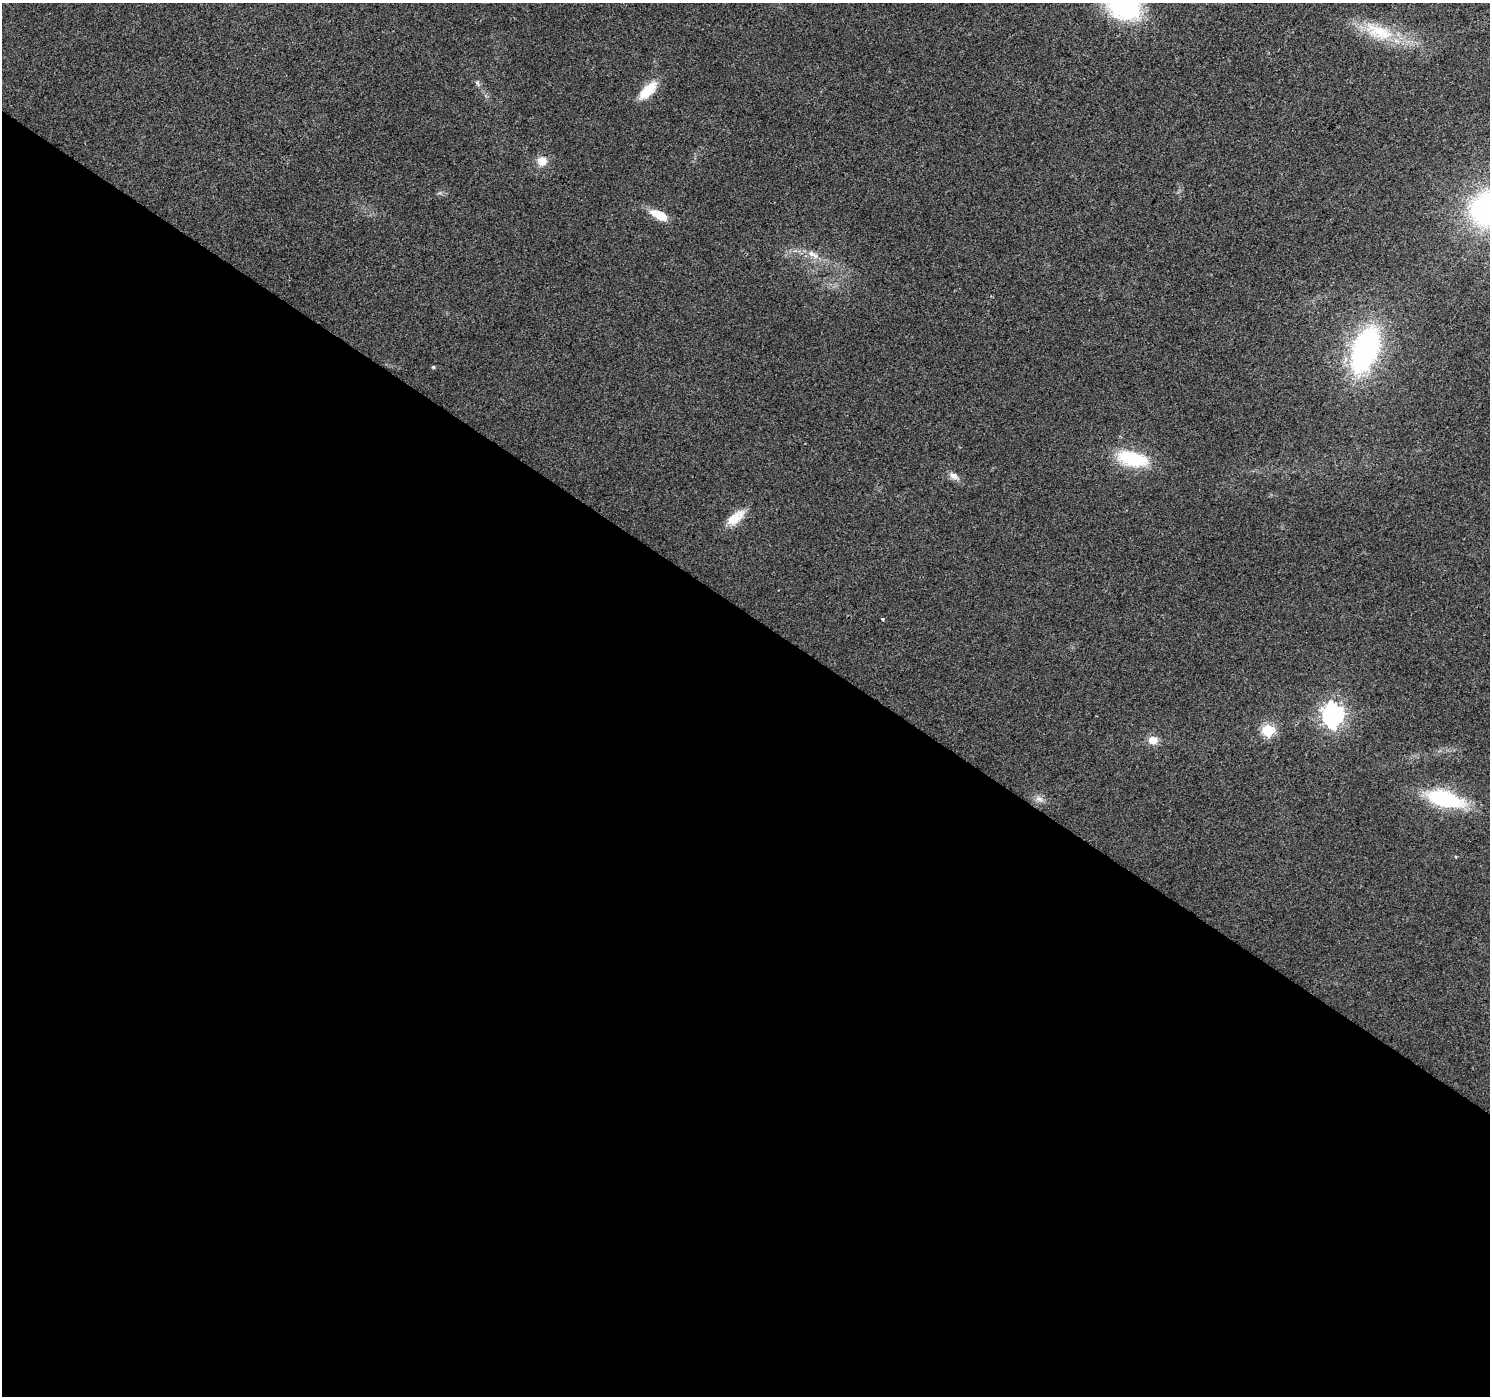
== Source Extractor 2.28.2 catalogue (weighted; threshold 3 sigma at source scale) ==
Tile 14 of 4 x 4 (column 2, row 4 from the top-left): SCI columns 1494-2981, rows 248-1641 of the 5956 x 6001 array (HDU 1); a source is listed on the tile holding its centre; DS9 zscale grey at full resolution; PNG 1492 x 1398 px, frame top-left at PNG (2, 3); no overlay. Shown black and unused: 56% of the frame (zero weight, under 2 of 3 exposures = <1% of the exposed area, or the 3 px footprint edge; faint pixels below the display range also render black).
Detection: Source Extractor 2.28.2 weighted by HDU 2 'WHT'; one run over the whole footprint, this tile lists its part. Background 0.0239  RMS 0.0061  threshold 0.0275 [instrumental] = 3 sigma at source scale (4.5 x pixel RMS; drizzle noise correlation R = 1.50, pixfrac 1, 0.0396/0.0396 arcsec/px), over >= 5 px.
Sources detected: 19; all 19 listed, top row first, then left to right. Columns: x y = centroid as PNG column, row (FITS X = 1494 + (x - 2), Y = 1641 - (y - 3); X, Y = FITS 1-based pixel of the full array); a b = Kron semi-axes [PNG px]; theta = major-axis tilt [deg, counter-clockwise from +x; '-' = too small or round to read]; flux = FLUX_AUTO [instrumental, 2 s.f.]
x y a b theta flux
1122 4 43 30 -34 80
1379 32 46 19 -21 27
477 83 8 5 -69 1.3
648 90 22 10 46 16
542 161 12 12 - 6.3
1487 209 35 31 56 120
659 215 19 8 -27 12
813 255 19 6 -32 5.2
1365 350 37 18 69 150
433 367 5 4 - 0.8
1132 459 26 12 -13 44
954 476 13 8 -28 3.6
735 518 26 11 39 10
883 619 3 3 - 0.56
1333 715 8 8 - 370
1268 730 7 6 - 53
1153 740 12 10 -4 5.6
1039 799 11 7 -23 3
1444 799 37 16 -16 53
Isophote crosses this tile's border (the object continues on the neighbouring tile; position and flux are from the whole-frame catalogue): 2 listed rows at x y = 1122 4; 1487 209